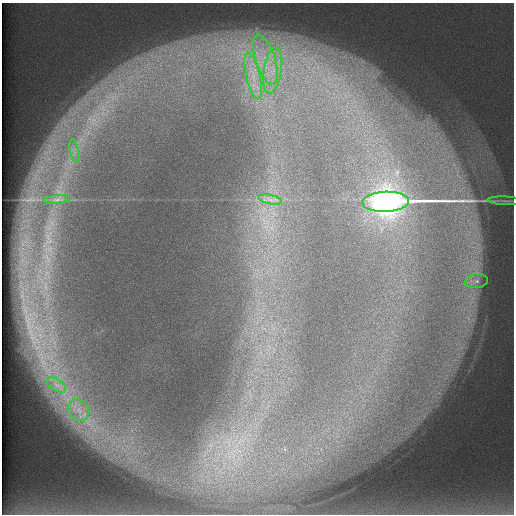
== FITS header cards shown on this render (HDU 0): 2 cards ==
NAXIS1  =                  512 /
NAXIS2  =                  512 /

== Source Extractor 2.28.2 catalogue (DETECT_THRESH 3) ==
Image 512 x 512 px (HDU 0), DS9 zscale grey, 1 PNG px = 1 image px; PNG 516 x 516 px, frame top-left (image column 1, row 512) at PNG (2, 3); each listed source drawn as its Kron ellipse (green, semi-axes under 4 px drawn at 4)
Background 389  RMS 5.7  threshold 17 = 3 sigma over >= 5 px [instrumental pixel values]
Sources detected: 11; all 11 listed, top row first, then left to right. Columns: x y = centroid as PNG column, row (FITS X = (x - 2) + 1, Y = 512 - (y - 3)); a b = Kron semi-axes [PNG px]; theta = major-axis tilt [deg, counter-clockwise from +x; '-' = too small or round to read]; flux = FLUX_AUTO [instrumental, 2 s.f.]
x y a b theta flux
265 60 26 9 -71 9800
273 71 23 9 80 9000
253 76 24 7 -77 6800
74 151 11 3 -79 1500
57 200 13 4 7 1600
270 200 12 4 -11 1900
506 201 19 2 -3 1200
386 202 23 10 2 550000
476 281 11 7 6 2400
57 385 11 5 -33 2300
79 410 11 10 - 4400